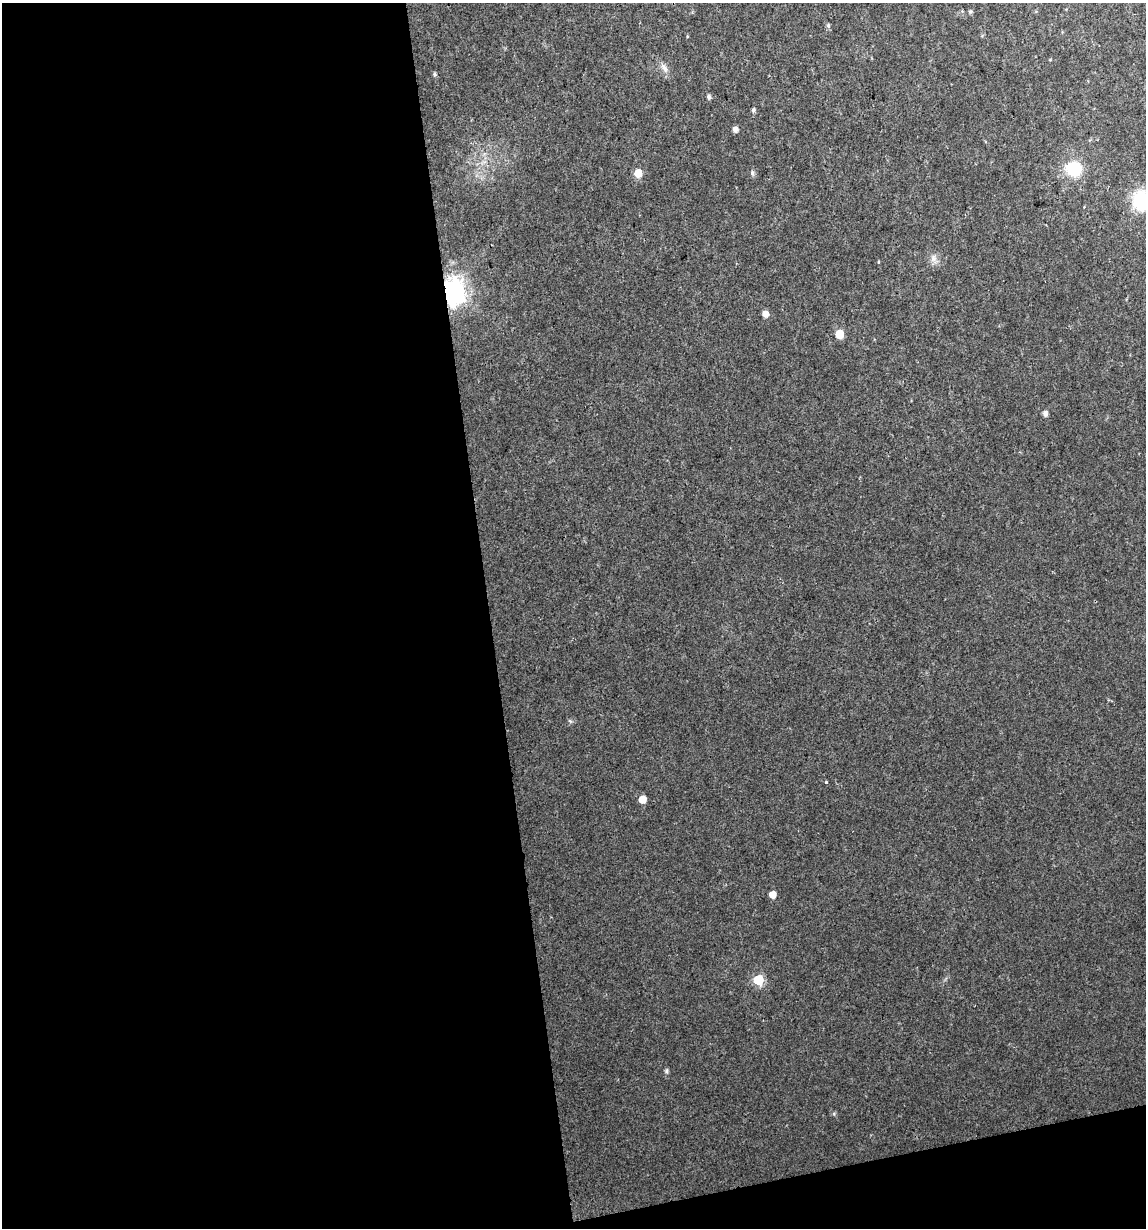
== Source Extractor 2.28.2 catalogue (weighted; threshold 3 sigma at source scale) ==
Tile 13 of 4 x 4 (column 1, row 4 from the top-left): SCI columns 29-1172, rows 1-1226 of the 4679 x 4903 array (HDU 1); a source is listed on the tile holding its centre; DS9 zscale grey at full resolution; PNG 1148 x 1230 px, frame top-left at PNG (2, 3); no overlay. Shown black and unused: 45% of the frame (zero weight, under 2 of 3 exposures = <1% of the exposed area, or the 3 px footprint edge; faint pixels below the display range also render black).
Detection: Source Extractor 2.28.2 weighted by HDU 2 'WHT'; one run over the whole footprint, this tile lists its part. Background 0.0342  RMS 0.0064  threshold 0.0287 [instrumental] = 3 sigma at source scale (4.5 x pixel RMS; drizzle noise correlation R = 1.50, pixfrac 1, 0.0396/0.0396 arcsec/px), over >= 5 px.
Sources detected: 21; all 21 listed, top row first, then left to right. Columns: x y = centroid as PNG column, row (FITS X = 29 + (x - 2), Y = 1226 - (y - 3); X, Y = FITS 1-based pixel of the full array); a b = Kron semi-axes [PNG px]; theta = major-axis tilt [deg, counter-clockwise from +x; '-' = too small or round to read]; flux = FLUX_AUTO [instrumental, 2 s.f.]
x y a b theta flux
970 11 6 4 0 0.75
828 26 7 5 -70 1
664 68 15 5 -54 2.9
434 74 5 4 - 0.91
709 97 5 4 - 1.6
753 110 5 5 - 1.1
735 129 5 4 - 3.2
1074 169 15 14 - 22
638 173 6 6 - 9.8
752 173 6 5 - 1.3
1141 201 18 16 -80 31
933 258 7 6 - 2.2
453 292 8 7 - 610
765 314 5 5 - 4.9
840 334 5 5 - 13
1045 414 5 4 - 2.4
826 783 3 3 - 2.1
642 799 5 5 - 8.2
772 894 5 5 - 6.4
758 980 6 6 - 36
666 1071 6 4 90 1
Overlapping masked pixels (flux is a lower limit): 1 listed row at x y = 453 292
Isophote crosses this tile's border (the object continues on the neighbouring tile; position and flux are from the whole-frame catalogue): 1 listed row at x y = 1141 201